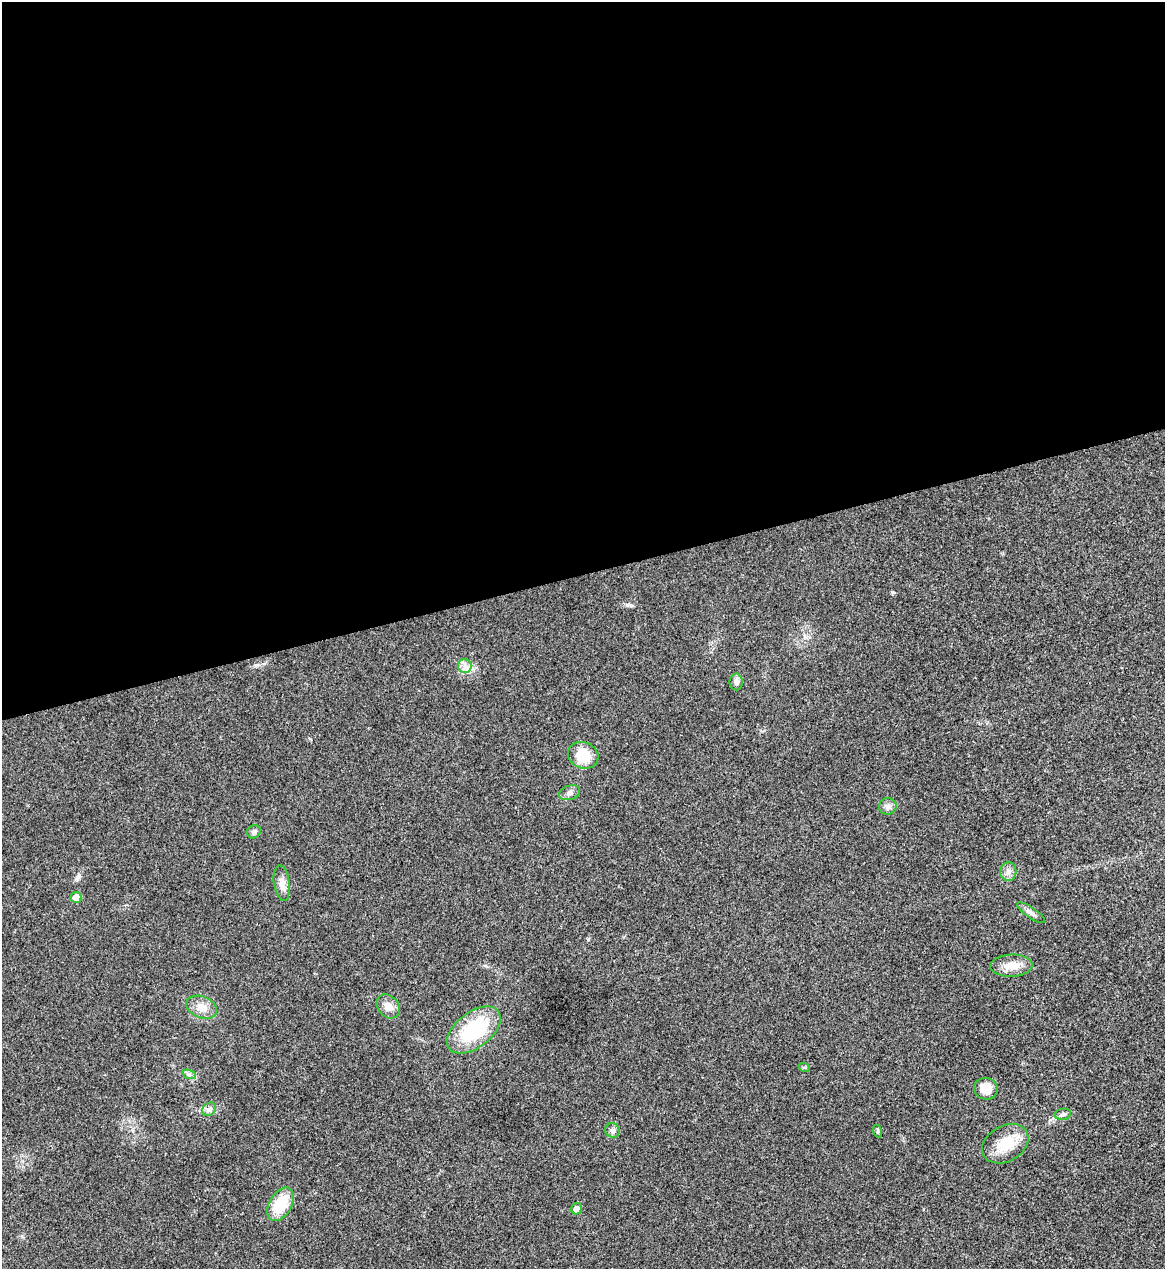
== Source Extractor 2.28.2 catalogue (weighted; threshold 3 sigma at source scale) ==
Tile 2 of 4 x 4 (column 2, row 1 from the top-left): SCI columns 1307-2469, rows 3804-5070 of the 5055 x 5071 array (HDU 1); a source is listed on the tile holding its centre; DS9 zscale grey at full resolution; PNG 1167 x 1271 px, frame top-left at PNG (2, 2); each listed source drawn as its Kron ellipse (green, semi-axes under 4 px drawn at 4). Shown black and unused: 45% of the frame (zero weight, under 3 of 4 exposures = <1% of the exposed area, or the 3 px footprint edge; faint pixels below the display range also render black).
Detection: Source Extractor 2.28.2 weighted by HDU 2 'WHT'; one run over the whole footprint, this tile lists its part. Background 0.0197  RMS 0.0042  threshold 0.0189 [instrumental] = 3 sigma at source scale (4.5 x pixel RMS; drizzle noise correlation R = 1.50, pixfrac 1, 0.05/0.05 arcsec/px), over >= 5 px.
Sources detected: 24; all 24 listed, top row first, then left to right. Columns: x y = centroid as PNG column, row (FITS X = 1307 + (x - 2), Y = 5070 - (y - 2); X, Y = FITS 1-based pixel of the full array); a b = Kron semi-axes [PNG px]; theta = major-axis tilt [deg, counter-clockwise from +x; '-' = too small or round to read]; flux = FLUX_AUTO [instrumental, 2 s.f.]
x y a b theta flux
465 666 7 6 - 1.9
736 682 8 6 -89 1.5
583 755 15 13 -23 10
570 793 11 7 17 1.7
888 806 8 8 - 1.8
254 832 7 6 - 1.3
1008 872 9 8 - 2
282 883 18 8 -83 3.6
76 897 5 5 - 3.9
1031 913 16 5 -35 1.8
1011 966 21 11 2 5.8
388 1006 13 10 -49 3.6
202 1007 16 10 -22 4.4
474 1030 31 17 38 31
804 1067 6 4 -18 0.51
189 1074 7 4 -19 0.94
986 1089 12 10 -14 6.4
209 1109 7 6 - 1.4
1063 1114 8 5 10 1.1
613 1130 7 7 - 1.3
877 1131 6 4 -72 0.58
1005 1144 25 17 30 12
281 1204 18 11 60 13
577 1209 6 5 - 3
Unlisted compact peaks at least as high as the median listed source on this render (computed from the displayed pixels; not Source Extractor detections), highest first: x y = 893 592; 256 665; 627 605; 588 939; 78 877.